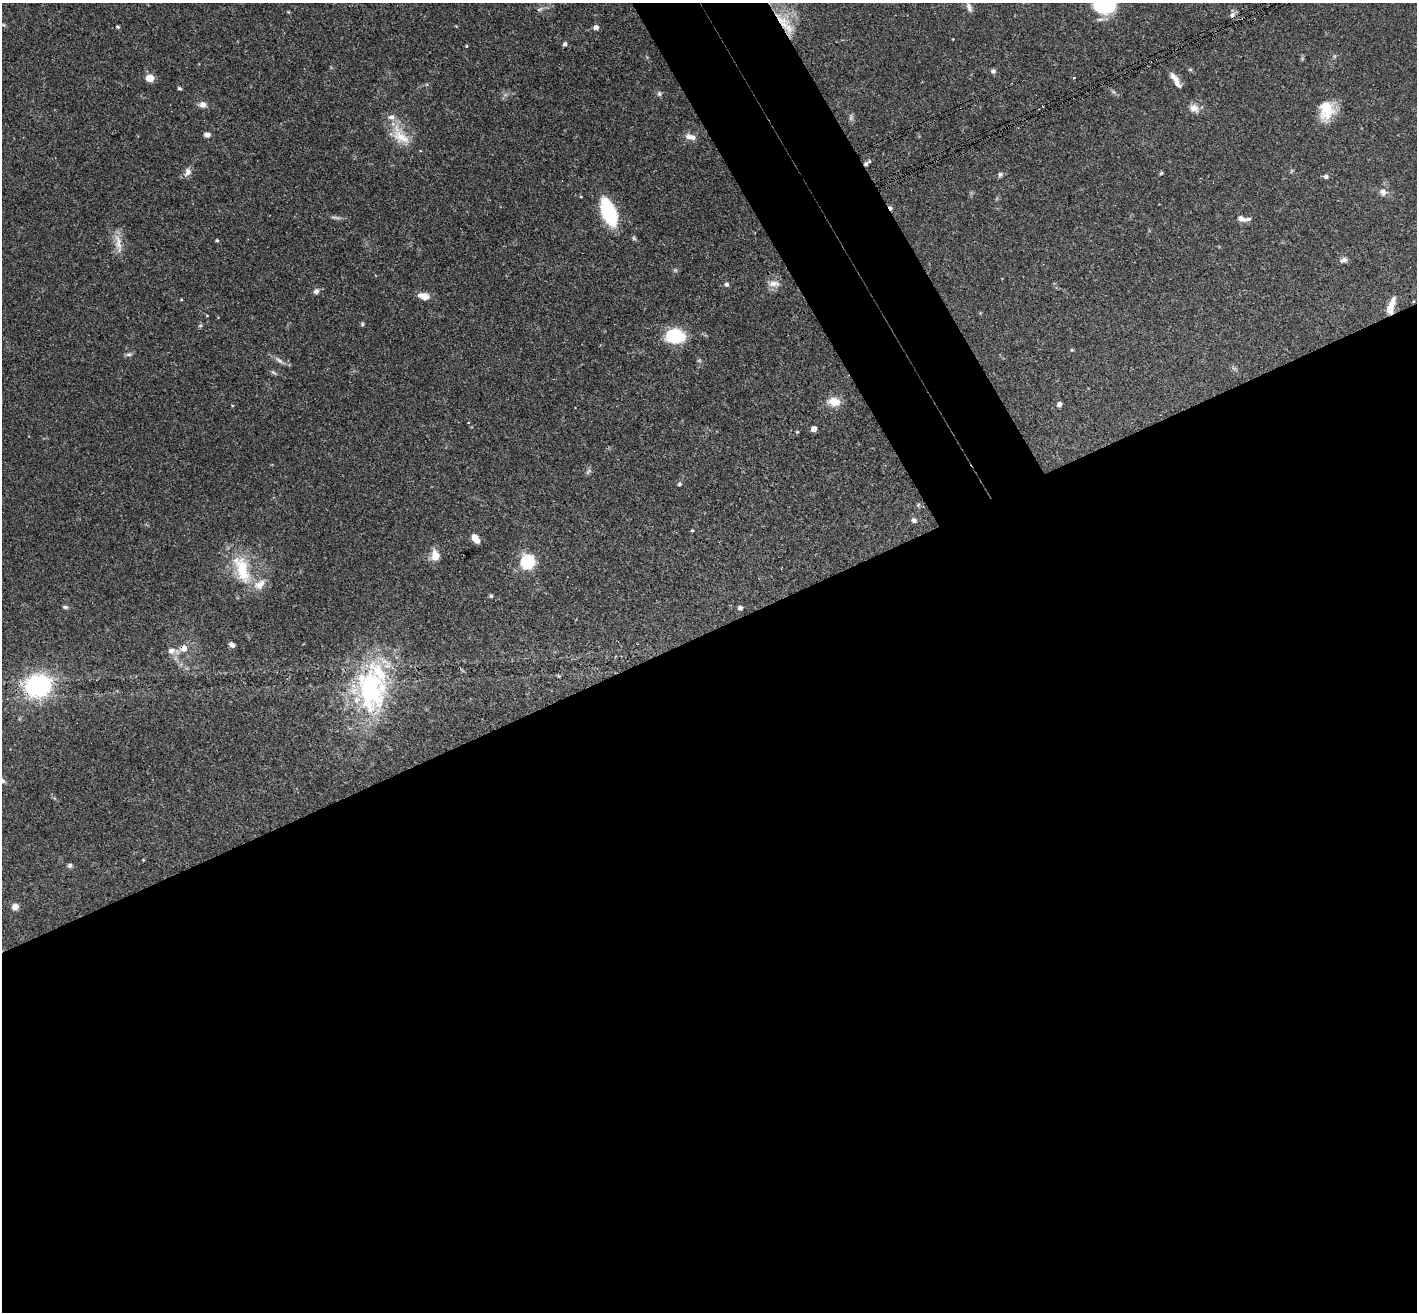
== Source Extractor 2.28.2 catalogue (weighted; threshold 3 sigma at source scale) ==
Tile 15 of 4 x 4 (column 3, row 4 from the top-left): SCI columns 2887-4301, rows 316-1625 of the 5771 x 5737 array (HDU 1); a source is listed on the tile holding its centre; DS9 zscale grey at full resolution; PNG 1419 x 1314 px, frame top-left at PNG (2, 3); no overlay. Shown black and unused: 56% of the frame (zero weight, under 3 of 4 exposures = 6% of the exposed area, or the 3 px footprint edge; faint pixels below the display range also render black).
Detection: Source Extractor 2.28.2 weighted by HDU 2 'WHT'; one run over the whole footprint, this tile lists its part. Background 0.0569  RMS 0.0031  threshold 0.0141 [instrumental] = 3 sigma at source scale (4.5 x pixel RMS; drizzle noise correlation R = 1.50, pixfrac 1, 0.05/0.05 arcsec/px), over >= 5 px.
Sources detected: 85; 4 too faint to see at this stretch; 3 cosmic-ray / hot-pixel residue — not listed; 5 inside a brighter listed object's ellipse — not listed separately; the other 73 listed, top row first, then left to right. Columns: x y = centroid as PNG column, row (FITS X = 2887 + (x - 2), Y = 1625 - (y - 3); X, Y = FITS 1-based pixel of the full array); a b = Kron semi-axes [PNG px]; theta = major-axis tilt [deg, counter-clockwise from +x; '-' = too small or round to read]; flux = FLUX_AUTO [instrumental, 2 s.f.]
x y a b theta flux
1105 4 17 14 -8 30
969 7 12 6 -68 1.2
540 9 11 4 24 0.81
288 12 5 3 - 0.26
1232 15 9 7 47 1.1
1243 18 3 3 - 0.73
781 20 28 13 -34 8.3
3 25 7 5 -29 0.55
118 27 4 3 - 0.44
596 27 5 5 - 1.4
565 44 6 5 - 0.63
466 46 3 3 - 0.3
993 71 7 6 - 0.75
150 78 8 7 - 3.3
1074 78 4 2 - 0.23
1176 80 21 6 -58 2.7
179 88 5 4 - 0.46
659 94 7 6 - 0.69
203 105 9 7 -6 1.6
1194 108 12 11 - 2.4
1326 110 23 17 85 8.5
207 135 7 5 -8 1.3
400 136 35 17 -53 8
690 137 15 8 -15 2.1
187 172 12 9 67 1.7
1161 173 5 4 - 0.38
1000 174 6 6 - 0.71
1326 177 6 5 - 0.79
1383 192 10 9 - 1.7
581 197 4 3 - 0.26
608 212 20 9 -69 32
336 217 18 2 -11 0.81
1241 219 10 7 -17 1.8
634 238 6 5 - 0.5
217 240 4 3 - 0.42
118 243 27 8 -81 3.5
1344 260 9 6 16 1
726 284 6 5 - 0.73
774 284 16 7 0 2.1
316 291 8 6 42 1
424 296 11 6 -12 3.5
1391 306 19 7 71 3.9
207 315 4 3 - 0.23
362 324 5 4 - 0.5
675 336 21 15 -2 12
1072 350 4 4 - 0.36
129 354 8 5 17 0.78
279 360 13 6 -35 1.4
274 372 9 4 -38 0.58
834 401 14 10 -5 4.2
1059 404 4 4 - 1.4
814 429 4 4 - 2.4
797 432 4 3 - 0.3
679 484 5 4 - 0.6
918 505 6 4 46 0.39
914 520 6 5 - 0.78
692 530 5 3 - 0.28
475 538 11 6 -56 2.7
435 555 10 8 -84 4.3
527 562 7 7 - 39
242 569 41 16 -72 13
491 596 4 4 - 0.56
65 607 7 4 -10 0.55
740 608 5 5 - 1
232 645 6 4 -42 1.1
184 648 11 11 - 2.5
171 651 11 9 -2 1.9
38 686 21 17 17 43
370 689 63 36 -80 48
2 780 8 6 -40 0.83
143 860 4 3 - 0.25
70 865 6 5 - 0.79
15 907 9 8 - 1.7
Overlapping masked pixels (flux is a lower limit): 5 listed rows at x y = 1243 18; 781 20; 1391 306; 184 648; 38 686
Isophote crosses this tile's border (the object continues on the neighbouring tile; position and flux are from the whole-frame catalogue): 2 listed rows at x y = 1105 4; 2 780